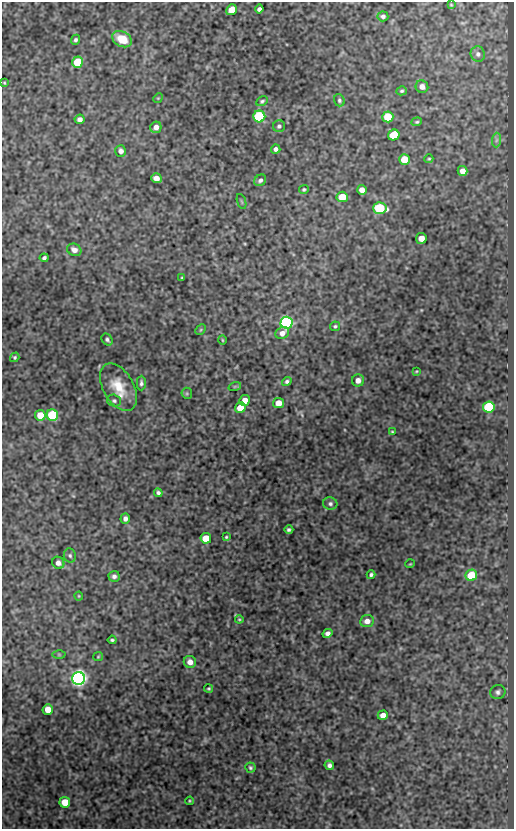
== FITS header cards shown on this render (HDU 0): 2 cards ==
NAXIS1  =                  512
NAXIS2  =                  827

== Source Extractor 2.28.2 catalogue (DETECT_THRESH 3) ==
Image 512 x 827 px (HDU 0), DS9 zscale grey, 1 PNG px = 1 image px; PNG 516 x 831 px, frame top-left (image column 1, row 827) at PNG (2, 2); each listed source drawn as its Kron ellipse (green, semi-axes under 4 px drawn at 4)
Background 512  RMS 1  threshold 3.05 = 3 sigma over >= 5 px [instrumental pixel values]
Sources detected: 89; all 89 listed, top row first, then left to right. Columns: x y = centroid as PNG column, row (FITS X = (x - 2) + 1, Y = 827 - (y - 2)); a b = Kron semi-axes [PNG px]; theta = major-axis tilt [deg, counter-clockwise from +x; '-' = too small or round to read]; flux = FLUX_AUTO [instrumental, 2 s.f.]
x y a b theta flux
451 5 4 4 - 67
259 9 4 4 - 200
232 10 6 5 - 880
383 16 5 5 - 190
122 39 10 7 -28 1500
76 40 5 4 - 160
478 54 8 7 - 220
78 62 5 5 - 2800
4 83 3 2 - 68
422 87 6 6 - 400
402 91 5 4 - 110
158 98 5 4 - 70
339 100 6 5 - 140
262 101 6 4 29 120
259 116 6 6 - 8200
388 117 5 5 - 2200
80 119 5 5 - 270
417 122 5 4 - 93
279 126 6 5 - 170
156 127 6 5 - 370
394 135 6 5 - 2100
496 140 7 4 88 170
276 149 4 4 - 210
121 151 6 5 - 320
404 159 5 5 - 1400
429 159 4 4 - 80
463 171 5 5 - 470
156 178 5 5 - 470
260 180 6 5 - 200
304 189 5 4 - 110
362 190 5 5 - 520
342 197 5 5 - 1200
242 202 8 3 -71 75
380 208 7 6 - 5200
421 238 5 5 - 600
74 250 7 6 - 380
44 258 4 4 - 150
182 278 3 2 - 63
287 323 6 6 - 18000
335 326 5 4 - 120
201 330 6 4 46 76
282 333 7 5 30 430
107 340 6 5 - 130
222 340 5 3 - 65
15 357 5 4 - 99
416 371 4 3 - 64
358 380 6 6 - 430
287 382 5 4 - 140
141 383 7 4 89 180
235 386 6 4 19 83
118 387 26 15 -60 1700
187 393 5 5 - 93
245 400 5 5 - 660
114 401 7 6 - 140
278 403 5 5 - 920
489 407 6 5 - 6300
240 408 5 5 - 1000
40 415 5 5 - 1300
52 415 6 5 - 4800
392 432 4 3 - 72
158 493 4 4 - 160
330 504 7 6 - 180
125 519 5 4 - 260
289 530 4 4 - 150
226 537 3 3 - 74
206 538 5 5 - 1300
70 555 7 6 - 160
58 563 6 6 - 300
410 564 5 3 - 56
371 575 4 3 - 150
471 575 6 5 - 2200
114 576 5 5 - 220
79 596 4 4 - 66
239 619 4 4 - 76
367 621 7 6 - 470
327 633 5 4 - 280
112 640 4 3 - 120
59 654 6 4 -1 86
98 657 5 4 - 74
190 662 6 6 - 490
79 678 6 6 - 36000
209 689 4 4 - 82
498 692 8 7 - 210
48 709 5 5 - 870
383 715 5 5 - 500
329 765 5 4 - 220
250 768 5 5 - 120
190 801 4 3 - 78
65 802 5 5 - 1300

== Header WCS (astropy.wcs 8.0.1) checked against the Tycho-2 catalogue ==
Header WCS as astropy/WCSLIB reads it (CRVAL/CRPIX/CD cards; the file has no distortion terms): RA---SIN/DEC--SIN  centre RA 02:00:19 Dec +29:53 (30.08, +29.89 deg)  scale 1 arcsec/px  FOV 8.5' x 13.8'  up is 0 deg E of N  parity normal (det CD < 0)
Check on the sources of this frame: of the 60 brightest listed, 3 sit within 1.7 arcsec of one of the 7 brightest Tycho-2 stars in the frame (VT <= 12.24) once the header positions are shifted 0.33 arcsec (0.23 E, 0.23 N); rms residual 0.57 arcsec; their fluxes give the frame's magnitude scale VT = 21.73 - 2.5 log10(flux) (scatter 0.04 mag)
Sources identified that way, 3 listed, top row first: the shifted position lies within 1.7 arcsec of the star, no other Tycho-2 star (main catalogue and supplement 1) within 3.4 arcsec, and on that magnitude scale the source's flux lands within +1.5 / -3 mag of the star's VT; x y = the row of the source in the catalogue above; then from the Tycho-2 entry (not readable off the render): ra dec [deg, ICRS J2000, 3 dp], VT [Tycho-2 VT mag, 2 dp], TYC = Tycho-2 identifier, HIP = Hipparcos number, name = IAU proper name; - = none
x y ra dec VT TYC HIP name
259 116 30.078 +29.974 11.90 1763-129-1 - -
287 323 30.070 +29.917 12.24 1763-249-1 - -
489 407 30.005 +29.894 12.23 1763-289-1 - -